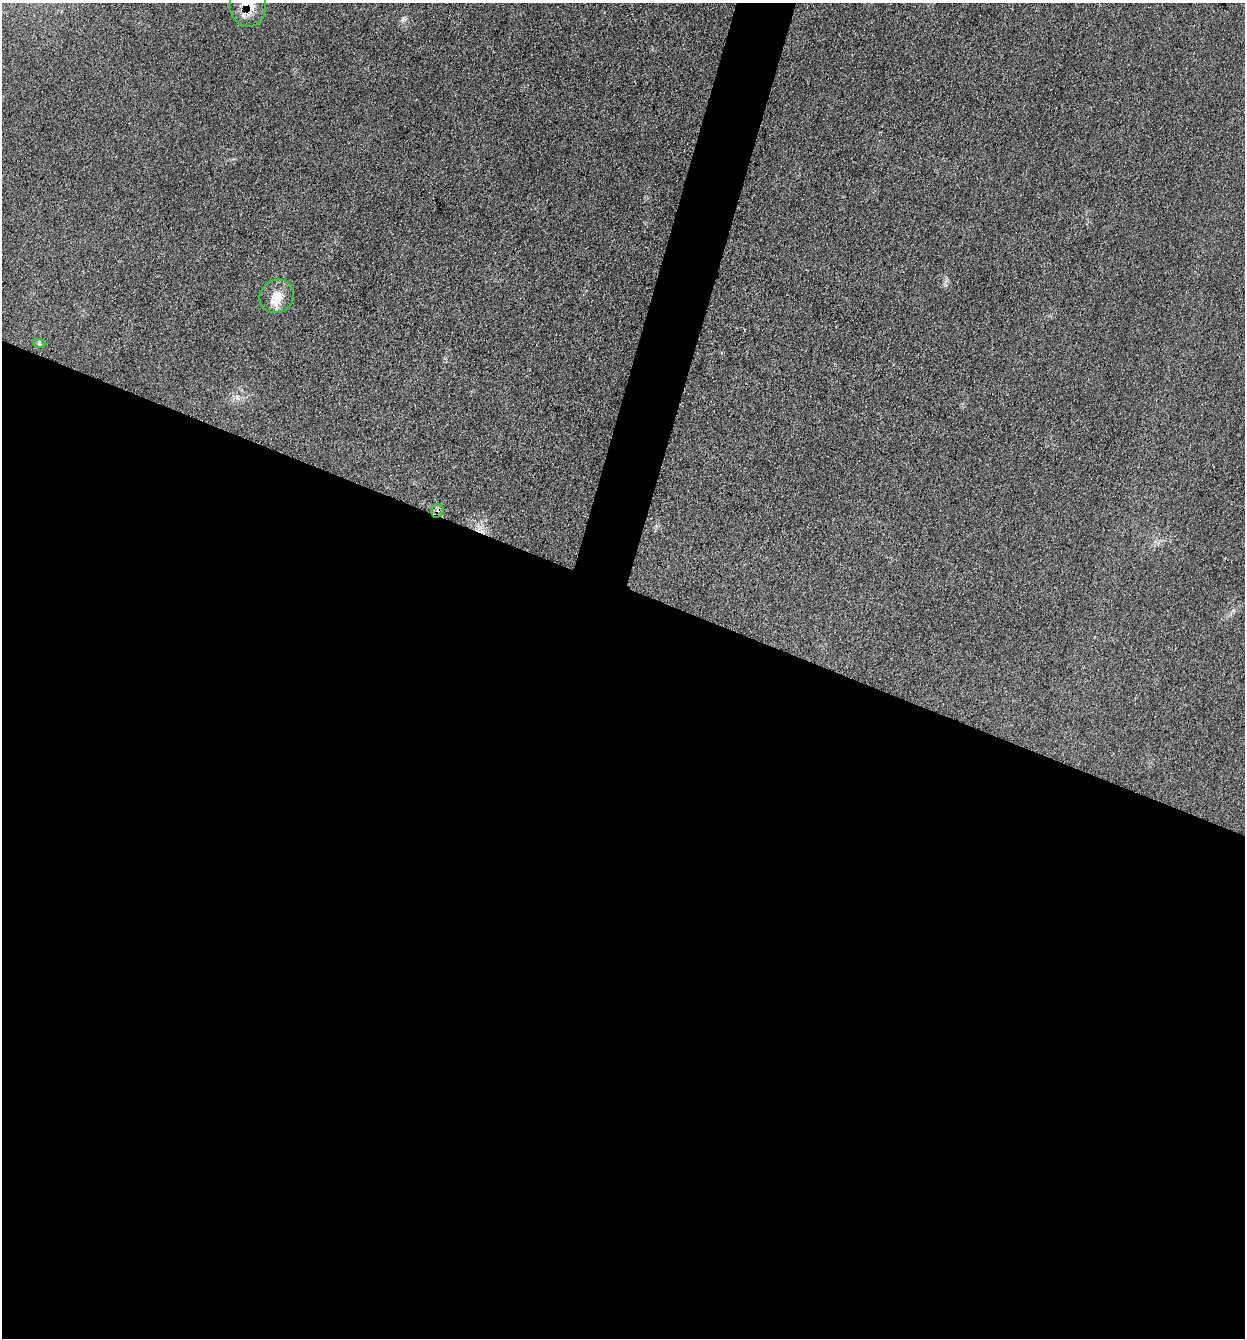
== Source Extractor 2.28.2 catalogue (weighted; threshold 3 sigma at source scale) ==
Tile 14 of 4 x 4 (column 2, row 4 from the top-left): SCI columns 1510-2752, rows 7-1342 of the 5375 x 5358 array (HDU 1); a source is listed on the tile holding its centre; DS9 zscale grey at full resolution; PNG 1247 x 1340 px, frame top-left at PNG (2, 3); each listed source drawn as its Kron ellipse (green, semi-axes under 4 px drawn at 4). Shown black and unused: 58% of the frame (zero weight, under 3 of 4 exposures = <1% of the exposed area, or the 3 px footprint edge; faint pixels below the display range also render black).
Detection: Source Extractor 2.28.2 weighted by HDU 2 'WHT'; one run over the whole footprint, this tile lists its part. Background 0.0857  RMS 0.0065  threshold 0.029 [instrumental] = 3 sigma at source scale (4.5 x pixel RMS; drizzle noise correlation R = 1.50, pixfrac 1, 0.05/0.05 arcsec/px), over >= 5 px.
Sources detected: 5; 1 cosmic-ray / hot-pixel residue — neither listed nor drawn; the other 4 listed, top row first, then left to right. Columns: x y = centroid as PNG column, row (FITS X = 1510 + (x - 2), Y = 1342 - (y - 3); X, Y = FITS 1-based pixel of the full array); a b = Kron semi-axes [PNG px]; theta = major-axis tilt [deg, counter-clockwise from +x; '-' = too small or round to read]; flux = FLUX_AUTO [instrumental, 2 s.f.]
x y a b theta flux
248 5 21 18 -86 14
277 296 18 16 37 10
39 344 7 4 -19 1.1
437 511 7 6 - 2.7
Overlapping masked pixels (flux is a lower limit): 2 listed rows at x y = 248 5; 437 511
Isophote crosses this tile's border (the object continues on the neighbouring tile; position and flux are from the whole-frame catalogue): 1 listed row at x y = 248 5